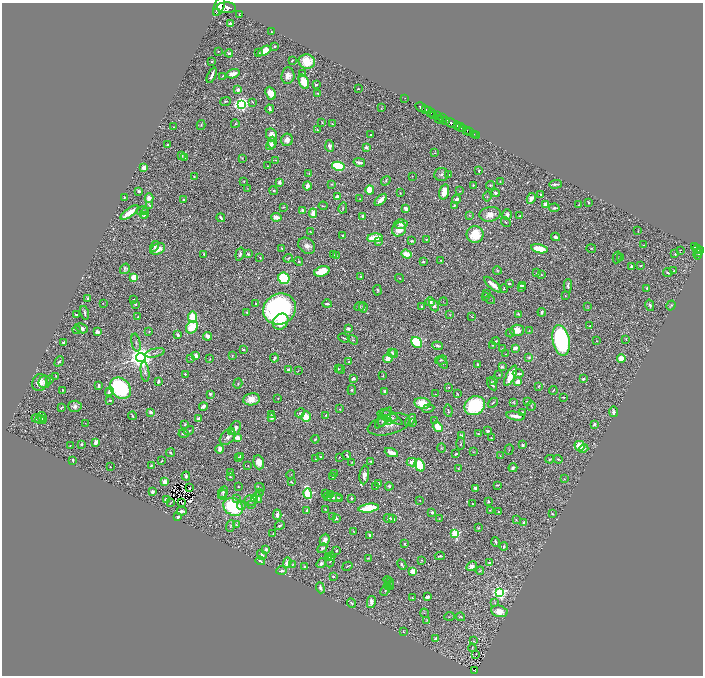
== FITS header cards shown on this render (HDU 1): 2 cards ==
NAXIS1  =                 1401
NAXIS2  =                 1347

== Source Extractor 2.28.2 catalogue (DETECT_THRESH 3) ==
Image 1401 x 1347 px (HDU 1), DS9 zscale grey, zoomed out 1/2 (1 PNG px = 2 x 2 image px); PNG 705 x 678 px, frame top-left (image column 1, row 1346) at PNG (2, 3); each listed source drawn as its Kron ellipse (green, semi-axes under 4 px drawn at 4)
Background 0.822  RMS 0.018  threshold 0.055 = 3 sigma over >= 5 px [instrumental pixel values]
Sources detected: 759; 70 cannot appear on this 1/2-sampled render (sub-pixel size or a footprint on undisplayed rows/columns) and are neither listed nor drawn; of the other 689, the 500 brightest by FLUX_AUTO listed and drawn (189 fainter detections omitted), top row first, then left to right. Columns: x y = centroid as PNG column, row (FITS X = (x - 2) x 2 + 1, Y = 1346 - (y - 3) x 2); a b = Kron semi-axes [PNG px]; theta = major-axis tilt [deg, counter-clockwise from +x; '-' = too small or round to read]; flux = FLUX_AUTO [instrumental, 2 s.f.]
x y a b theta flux
219 6 10 5 69 4500
227 8 9 5 -1 4600
217 13 3 1 - 420
239 15 3 2 - 3.2
230 24 3 2 - 23
271 32 3 2 - 4.8
274 46 2 2 - 4
218 51 2 1 - 2
264 51 7 4 31 46
229 53 4 3 - 6.9
259 53 2 2 - 3.7
292 60 2 2 - 5.1
307 61 8 7 - 77
212 62 2 2 - 8.4
302 73 3 2 - 2.2
233 74 7 3 17 32
212 75 8 2 66 12
222 76 3 2 - 2.2
288 76 8 6 84 22
304 82 8 4 -67 74
316 85 2 2 - 15
358 89 2 1 - 2.4
238 90 4 3 - 20
270 93 7 5 -67 39
318 94 3 2 - 6.2
405 98 2 1 - 14
225 101 5 3 - 5.8
252 102 4 3 - 2.6
241 104 4 4 - 1200
421 107 6 2 -31 1400
381 108 4 2 - 3
270 109 4 2 - 13
426 109 3 2 - 570
429 111 2 2 - 180
431 113 4 2 - 420
434 115 4 2 - 430
437 116 3 2 - 500
442 118 3 2 - 310
439 119 4 2 - 110
445 120 4 3 - 830
322 123 3 3 - 2.6
451 123 6 2 -30 2300
235 124 4 2 - 2.9
332 124 3 2 - 3.6
201 125 5 3 - 4.1
457 126 2 2 - 440
174 127 2 2 - 3
460 127 5 2 - 850
463 128 2 1 - 220
317 130 3 2 - 4.4
466 130 2 2 - 200
470 132 3 1 - 79
474 134 2 1 - 31
272 135 6 5 - 22
370 135 3 2 - 5.6
476 135 2 1 - 15
287 140 6 5 - 25
272 142 6 3 85 9.7
168 145 3 2 - 7.1
271 145 5 4 - 30
330 146 5 4 - 11
366 147 2 2 - 44
435 153 3 2 - 2.6
182 155 4 3 - 3.8
185 158 3 3 - 9.8
242 158 4 2 - 2.2
275 160 3 2 - 2.6
359 162 6 2 -13 16
268 166 2 2 - 2.2
338 166 6 4 -11 250
144 168 3 3 - 36
479 171 3 2 - 4.4
309 173 4 2 - 2.4
441 174 7 6 - 13
449 175 3 2 - 2.4
412 176 2 1 - 2.1
194 177 3 2 - 3.4
244 181 3 3 - 2.7
386 181 5 3 - 4.3
500 181 3 2 - 2.7
279 182 3 3 - 13
332 184 4 3 - 3.6
556 184 6 2 2 8.3
473 185 2 2 - 3.4
490 185 4 3 - 5.3
307 186 4 3 - 20
248 189 3 2 - 2.1
370 190 4 4 - 87
139 191 3 2 - 9.3
274 191 4 4 - 5.2
460 191 2 2 - 1.9
444 192 8 4 75 52
400 193 3 2 - 2.6
495 193 4 3 - 9.2
541 195 3 2 - 9.5
487 196 5 2 - 2.7
124 197 4 2 - 3.1
337 197 3 2 - 33
149 198 5 4 - 19
531 198 6 3 63 23
183 199 2 2 - 6.4
360 199 2 2 - 2.2
456 199 4 4 - 12
381 200 7 3 46 39
588 202 3 2 - 5.5
546 204 4 3 - 63
150 205 4 2 - 7.4
579 205 3 2 - 3.1
323 206 4 2 - 4.2
454 206 4 3 - 3.8
283 207 3 2 - 4.5
343 208 5 2 - 3
406 208 3 3 - 24
554 208 5 3 - 8.3
142 211 6 3 13 3.4
302 211 4 3 - 14
129 213 10 3 37 65
145 213 6 4 64 16
313 213 4 3 - 44
490 214 11 7 9 41
469 215 4 2 - 2.4
507 215 5 4 - 15
145 216 3 2 - 3.7
363 216 3 2 - 9.2
520 216 3 2 - 3.3
276 217 5 3 - 28
221 218 4 2 - 9
506 222 5 2 - 2.9
401 224 7 5 -2 16
399 229 7 6 - 45
638 230 3 1 - 2.1
311 232 3 2 - 2
475 234 8 8 - 90
343 236 3 2 - 3.9
556 237 4 3 - 10
375 238 8 3 4 110
426 239 3 2 - 2.7
411 241 4 3 - 6
378 242 4 3 - 4.1
644 245 2 2 - 2.2
154 246 5 3 - 6.8
307 246 9 7 -41 21
694 247 4 2 - 210
591 248 4 3 - 3.5
157 249 8 5 22 46
282 249 3 2 - 3.2
539 249 8 4 -14 84
697 249 4 2 - 220
680 250 2 1 - 32
701 251 2 2 - 420
698 252 3 2 - 290
204 254 4 2 - 4
240 254 6 3 72 8.9
248 254 4 3 - 3.7
333 254 3 1 - 2.5
406 254 5 4 - 47
675 254 3 2 - 4.3
698 254 5 3 - 340
336 256 3 2 - 3.3
260 257 2 2 - 2.7
617 257 6 2 77 2.4
621 257 2 2 - 2.1
288 258 5 2 - 3.4
441 260 2 2 - 2.2
299 261 4 2 - 3.7
423 262 4 3 - 6.3
641 266 3 2 - 3.2
632 267 3 2 - 15
125 269 6 4 56 8.1
497 270 4 3 - 3.8
322 271 8 5 18 84
674 271 3 2 - 2
537 273 3 3 - 5.5
668 273 5 2 - 5.2
541 274 3 2 - 3.8
134 277 4 3 - 77
361 277 3 2 - 5.8
284 278 6 5 - 240
399 278 4 2 - 2.1
509 284 3 3 - 6.8
493 285 11 3 -40 48
522 285 3 2 - 6.1
568 286 6 3 88 8.6
521 287 3 3 - 12
504 288 4 3 - 4.1
647 288 2 2 - 16
377 290 5 3 - 5.3
486 293 3 2 - 2.9
565 296 3 2 - 2
485 297 3 2 - 2.9
88 299 3 2 - 9.1
490 299 5 2 - 3.6
134 300 4 3 - 4.2
430 302 5 4 - 24
443 302 4 3 - 2.6
103 303 2 1 - 2
256 303 3 2 - 4.3
135 304 3 3 - 4.9
327 304 5 2 - 9.4
434 305 6 4 -61 18
650 305 6 3 -76 9.9
671 305 5 3 - 4.5
422 306 3 3 - 4.8
360 307 5 3 - 4.1
363 307 5 3 - 12
588 307 4 2 - 2.3
280 309 17 15 31 910
247 312 3 2 - 4.4
542 312 4 3 - 7.7
85 313 7 2 -76 8.5
518 314 4 3 - 5.3
76 315 4 2 - 3.7
450 315 2 2 - 2.2
138 317 2 2 - 3.7
193 317 5 4 - 100
472 317 4 2 - 1.9
281 322 9 7 50 62
589 326 2 2 - 4
192 327 7 5 51 90
82 328 6 4 -25 16
348 329 3 3 - 9.2
76 330 4 4 - 6.2
517 330 7 5 2 36
529 331 3 2 - 3.2
97 332 4 3 - 17
149 332 3 3 - 3.4
510 333 4 3 - 4.4
178 335 2 2 - 9.1
208 336 4 2 - 26
344 338 6 2 -21 6.2
626 339 3 2 - 2.3
353 340 6 3 -36 5
561 340 15 8 -79 620
496 341 4 3 - 4.8
597 341 2 2 - 2.6
63 342 3 2 - 5.2
416 342 6 5 - 220
136 343 9 3 -78 6.8
492 345 3 2 - 2.5
438 346 5 3 - 9.9
515 348 4 2 - 22
502 349 3 2 - 3.3
243 350 2 2 - 6.7
391 352 3 2 - 7.7
155 353 10 3 13 8.2
394 353 4 3 - 11
505 354 2 1 - 2.2
196 356 3 3 - 31
232 356 2 2 - 2.3
141 357 4 4 - 5400
529 357 3 3 - 5.1
274 358 4 2 - 5.6
388 358 5 4 - 34
621 358 4 4 - 36
191 359 4 3 - 3.2
210 359 3 1 - 2.3
441 360 6 3 16 4.6
59 361 5 3 - 5.5
349 362 3 3 - 5.2
442 363 6 4 -49 5.7
478 364 2 2 - 4.3
502 367 3 2 - 7.5
338 369 3 2 - 4.1
341 369 4 3 - 3.8
288 370 3 2 - 6
298 371 3 2 - 2.1
145 372 10 4 -84 9.4
185 374 3 2 - 4.5
518 374 5 3 - 7.6
499 375 3 2 - 2
56 376 3 3 - 3.2
383 376 4 2 - 2.8
511 376 11 4 64 57
50 379 4 2 - 3.3
353 379 3 2 - 7.4
583 379 3 3 - 7.1
158 381 3 2 - 7.6
493 381 2 2 - 10
40 382 9 7 68 47
45 382 6 6 - 11
518 382 4 4 - 33
238 383 5 2 - 3.4
492 384 7 3 -58 9.7
99 386 3 2 - 13
539 386 4 3 - 4
449 387 2 2 - 3.3
120 388 12 9 -45 550
63 390 2 2 - 3.9
352 390 5 3 - 5.9
553 390 4 1 - 3.1
109 391 5 3 - 18
385 391 3 3 - 8.7
457 393 3 2 - 2.4
210 394 4 3 - 5.7
436 394 4 2 - 3.5
563 397 3 2 - 4.1
278 398 2 2 - 2.6
251 399 8 6 8 42
110 400 3 2 - 5.4
514 402 3 2 - 2.9
528 402 3 3 - 9.3
422 403 8 5 -10 82
493 403 6 2 41 4.8
75 406 6 5 - 17
203 406 4 3 - 11
475 406 10 9 - 340
531 406 5 2 - 4.3
62 407 3 2 - 3.7
428 408 6 2 11 3.8
340 409 3 3 - 3
448 411 6 2 -82 4.8
151 412 3 3 - 8.9
614 412 5 3 - 19
300 413 5 3 - 6.5
522 413 4 4 - 7.9
271 415 3 3 - 2.8
326 415 3 2 - 4.4
132 416 4 2 - 5.5
387 416 10 5 -15 14
515 416 9 3 -10 34
306 417 5 5 - 67
391 417 13 4 -31 15
36 418 5 3 - 5.5
42 418 6 4 -73 9.7
272 418 4 3 - 11
383 418 12 5 54 15
40 419 4 3 - 5.1
198 419 4 3 - 9.2
411 420 7 3 54 8.7
435 420 3 2 - 2.4
383 421 6 3 53 5.6
389 421 3 2 - 2.3
85 423 2 1 - 4.2
413 423 3 3 - 2.8
185 424 2 2 - 4.8
594 424 4 3 - 7.8
389 425 22 10 15 32
438 427 5 4 - 76
235 428 7 5 69 15
189 431 5 2 - 4.5
488 431 4 3 - 8.4
232 432 3 2 - 3
184 433 5 3 - 11
478 434 2 2 - 2.9
462 436 3 3 - 10
228 437 9 6 43 19
238 438 4 3 - 32
491 438 2 2 - 3.4
315 439 4 2 - 4.4
95 442 4 3 - 20
81 444 3 3 - 6.2
461 444 6 2 88 4.2
70 445 3 2 - 3.1
522 445 3 2 - 7.9
580 446 5 5 - 75
441 448 4 2 - 2.6
219 449 4 3 - 25
509 449 5 2 - 2.7
584 449 5 3 - 6.7
473 452 2 2 - 2.1
170 453 4 3 - 7.6
391 453 7 3 -22 28
456 454 3 2 - 6.9
347 455 4 2 - 4.9
240 456 3 2 - 3.5
500 456 4 2 - 2.1
238 457 2 2 - 2.1
321 457 3 2 - 3.6
339 457 2 2 - 2
315 459 2 2 - 2.8
550 459 4 2 - 4.6
558 459 4 3 - 5.2
73 460 4 2 - 4
162 461 2 2 - 2.5
371 461 3 2 - 4.9
259 462 7 5 -73 32
352 462 2 2 - 2.6
412 462 5 3 - 26
151 465 3 2 - 2.9
248 465 3 2 - 2.1
420 465 6 5 - 160
110 467 2 2 - 3.1
513 468 4 3 - 9.9
458 469 3 3 - 2.2
230 473 4 3 - 4.5
335 474 2 2 - 6.8
291 475 4 2 - 2.1
364 475 9 5 82 24
186 476 4 3 - 8.8
230 477 3 2 - 3.9
333 477 3 2 - 2.3
564 479 2 1 - 2.2
165 482 3 3 - 36
291 482 3 2 - 4.8
378 483 3 2 - 9.4
497 485 2 2 - 3.9
389 486 4 4 - 5.8
190 487 2 1 - 4.8
238 487 3 2 - 2.5
260 487 5 2 - 3.3
376 487 2 2 - 2.1
475 488 3 3 - 7.3
153 492 3 3 - 11
223 492 6 4 60 12
259 493 3 2 - 2.6
308 494 5 3 - 430
326 494 4 2 - 2.9
331 494 3 3 - 3.6
223 495 5 4 - 6.4
328 497 3 3 - 14
237 498 4 2 - 2.7
254 498 3 2 - 89
258 498 5 3 - 11
334 498 8 4 2 11
351 498 2 2 - 6.4
166 499 3 3 - 10
339 499 3 2 - 8.5
251 500 6 5 - 18
420 500 2 2 - 2
488 501 3 2 - 4.8
182 502 2 1 - 2.5
171 503 3 2 - 2.3
251 504 4 3 - 4.1
473 504 2 2 - 2.5
241 506 4 4 - 9.2
233 507 10 8 -30 270
369 508 10 4 8 140
325 509 3 2 - 2.5
307 510 3 2 - 6.6
490 510 3 2 - 3.2
182 511 5 3 - 15
432 512 3 2 - 6.7
498 512 4 3 - 3.1
552 514 3 3 - 3.1
277 515 5 2 - 17
333 516 3 2 - 7.8
178 517 3 2 - 10
336 518 3 2 - 8.1
389 518 5 3 - 7
393 519 4 3 - 13
439 519 3 3 - 2.9
516 520 4 3 - 3.5
524 523 4 3 - 9.3
237 524 4 2 - 3
280 525 5 2 - 6.5
231 526 6 3 71 5.1
478 528 3 3 - 3.7
353 531 4 2 - 2.2
273 534 2 1 - 2.1
455 534 3 3 - 290
370 535 3 2 - 11
325 540 6 4 67 20
495 542 5 2 - 6.9
405 544 2 2 - 6.6
504 546 4 3 - 6.5
322 548 6 4 45 6.8
266 549 3 3 - 12
336 551 4 3 - 4.8
262 555 5 4 - 13
440 556 5 2 - 4.9
328 557 3 3 - 2.8
331 557 4 3 - 6.6
368 558 3 3 - 3
422 560 3 2 - 2.7
260 561 5 2 - 6
330 561 6 3 72 6.2
490 562 4 2 - 5
287 563 5 4 - 28
321 563 5 4 - 12
292 564 4 4 - 4.7
402 565 6 3 -63 7.7
347 566 5 2 - 4.2
472 566 5 4 - 20
305 567 3 2 - 5.9
282 571 5 3 - 7.8
413 571 3 2 - 120
480 571 4 3 - 4.3
333 576 3 3 - 5.8
389 581 6 3 -42 4.9
389 583 5 3 - 5.4
389 586 5 3 - 4.2
320 588 6 3 -69 13
386 589 7 3 60 7.7
499 593 4 4 - 840
428 597 4 3 - 14
412 598 4 3 - 3.1
371 602 6 3 77 21
351 603 5 3 - 6
495 603 4 3 - 3.2
499 611 8 5 -13 41
425 613 5 2 - 2
449 616 5 2 - 3.3
461 617 4 2 - 3
427 620 3 2 - 2.4
404 632 2 2 - 2.1
436 639 4 3 - 12
473 641 3 3 - 4
472 648 4 2 - 2.2
476 654 3 1 - 2
475 671 4 2 - 120
At the frame edge (FLAGS 8, measured only in part): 1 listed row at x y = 219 6
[189 fainter detections neither listed nor drawn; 70 sub-pixel or undisplayed-footprint detections neither listed nor drawn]